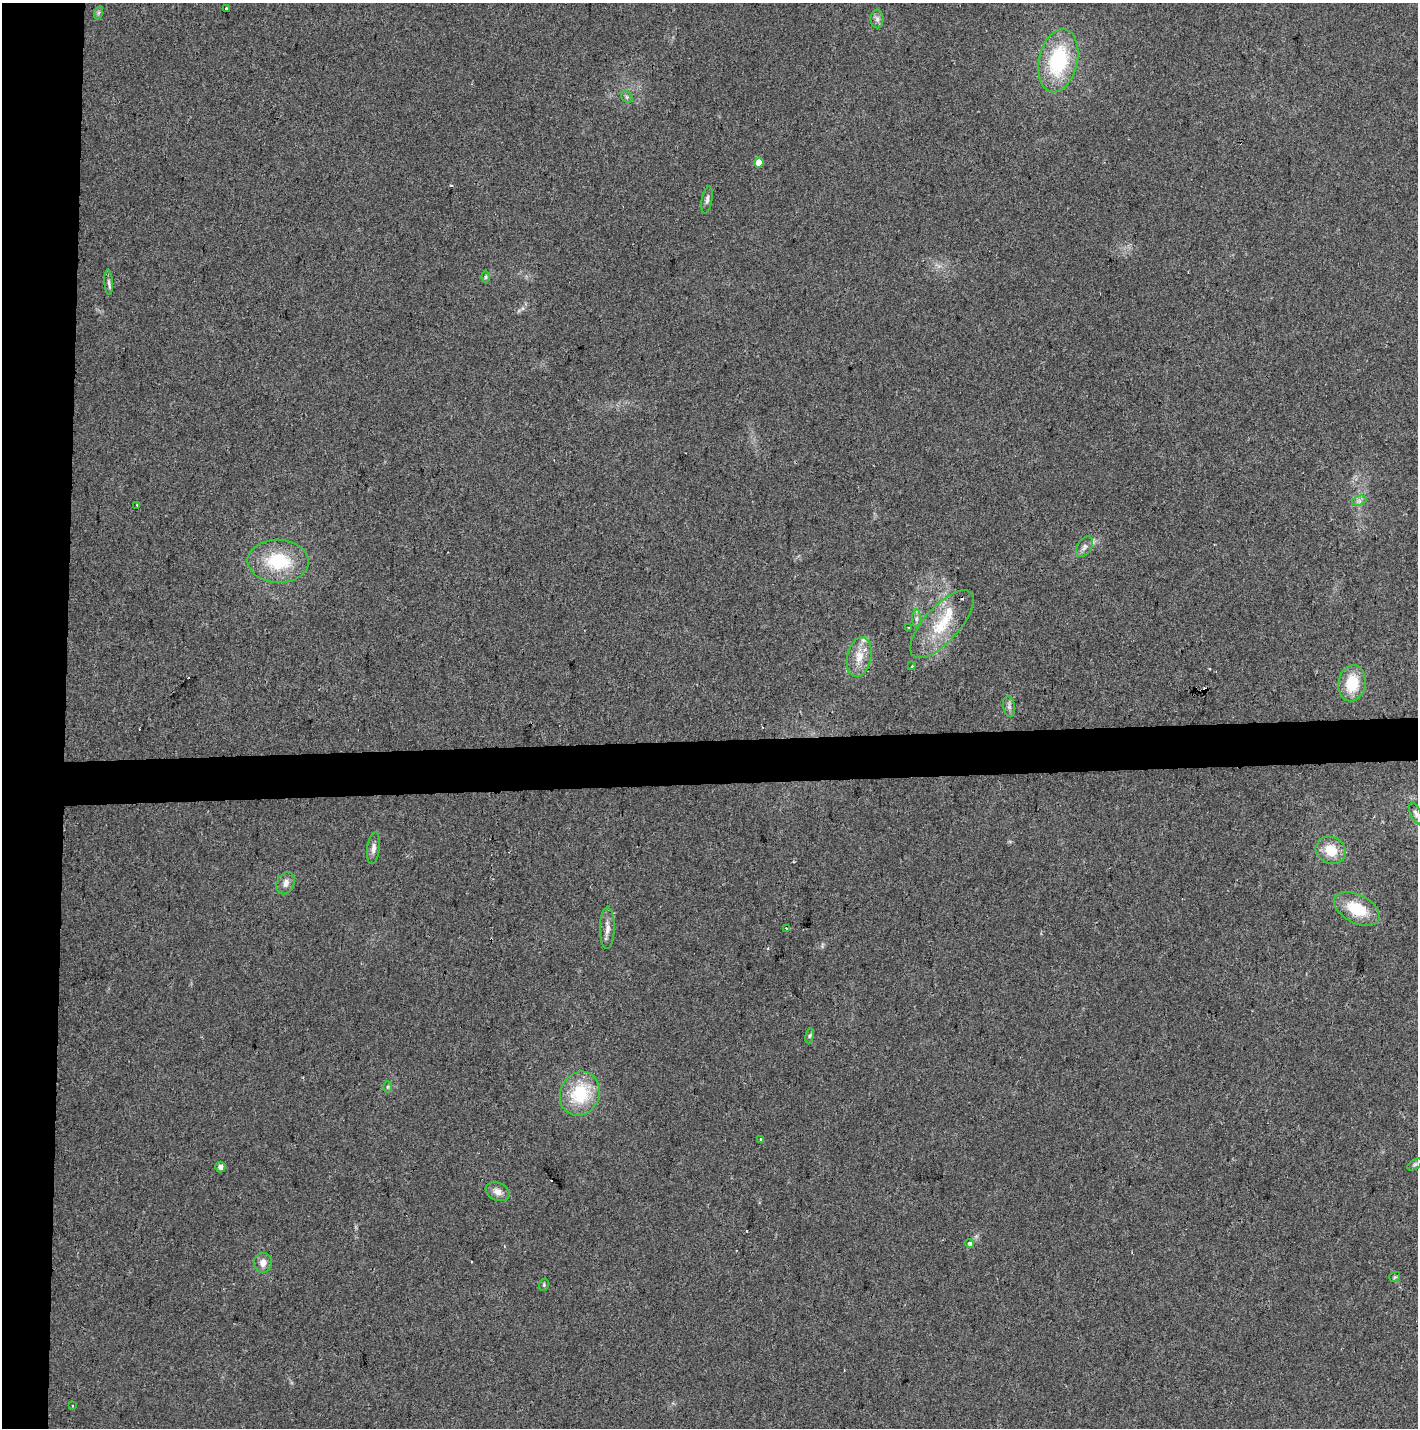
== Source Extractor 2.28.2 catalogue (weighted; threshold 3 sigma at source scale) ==
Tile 4 of 3 x 3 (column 1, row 2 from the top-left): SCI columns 7-1422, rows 1541-2966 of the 4255 x 4507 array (HDU 1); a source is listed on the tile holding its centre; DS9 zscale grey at full resolution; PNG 1420 x 1430 px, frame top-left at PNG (2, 3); each listed source drawn as its Kron ellipse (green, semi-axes under 4 px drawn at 4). Shown black and unused: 7% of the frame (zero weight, under 2 of 3 exposures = <1% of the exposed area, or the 3 px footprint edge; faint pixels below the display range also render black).
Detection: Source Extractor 2.28.2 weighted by HDU 2 'WHT'; one run over the whole footprint, this tile lists its part. Background 0.0524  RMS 0.0071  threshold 0.0318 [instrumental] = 3 sigma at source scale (4.5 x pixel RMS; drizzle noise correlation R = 1.50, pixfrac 1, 0.0396/0.0396 arcsec/px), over >= 5 px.
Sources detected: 49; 7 cosmic-ray / hot-pixel residue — neither listed nor drawn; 3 inside a brighter listed object's ellipse — not listed separately; the other 39 listed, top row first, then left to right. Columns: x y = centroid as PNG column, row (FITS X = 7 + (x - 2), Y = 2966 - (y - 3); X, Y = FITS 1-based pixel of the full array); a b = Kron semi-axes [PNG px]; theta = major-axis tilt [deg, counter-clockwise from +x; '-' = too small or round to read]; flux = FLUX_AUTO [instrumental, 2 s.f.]
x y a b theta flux
227 9 4 3 - 5
98 13 7 4 71 1.2
877 19 9 6 -90 2.6
1058 61 32 19 77 58
627 97 6 5 - 1.3
759 163 5 4 - 10
707 200 14 5 79 2.3
485 277 6 4 90 1
109 282 13 4 -86 2.2
1359 501 7 4 17 2
137 505 3 2 - 0.87
1084 547 11 7 59 2.9
278 561 30 21 -2 38
916 619 9 4 89 1.9
942 624 43 17 48 30
908 628 4 3 - 1.9
859 657 20 12 78 11
912 666 3 3 - 1
1352 683 18 13 79 23
1009 706 10 6 -81 2.4
1416 813 12 5 -68 2.3
373 848 16 6 82 3.6
1331 850 15 13 -27 15
286 883 12 8 66 4.4
1357 909 25 14 -27 24
607 928 21 7 89 5.6
786 929 3 3 - 1.4
810 1036 8 4 81 1.2
388 1087 6 4 89 0.91
580 1094 22 19 65 36
761 1139 3 2 - 1.1
1415 1165 8 5 33 1.4
220 1167 5 5 - 3.9
498 1192 12 9 -23 5.2
970 1243 4 3 - 3.9
263 1263 10 9 - 5.3
1395 1277 5 5 - 1
544 1285 6 4 73 1.1
73 1405 3 2 - 1.5